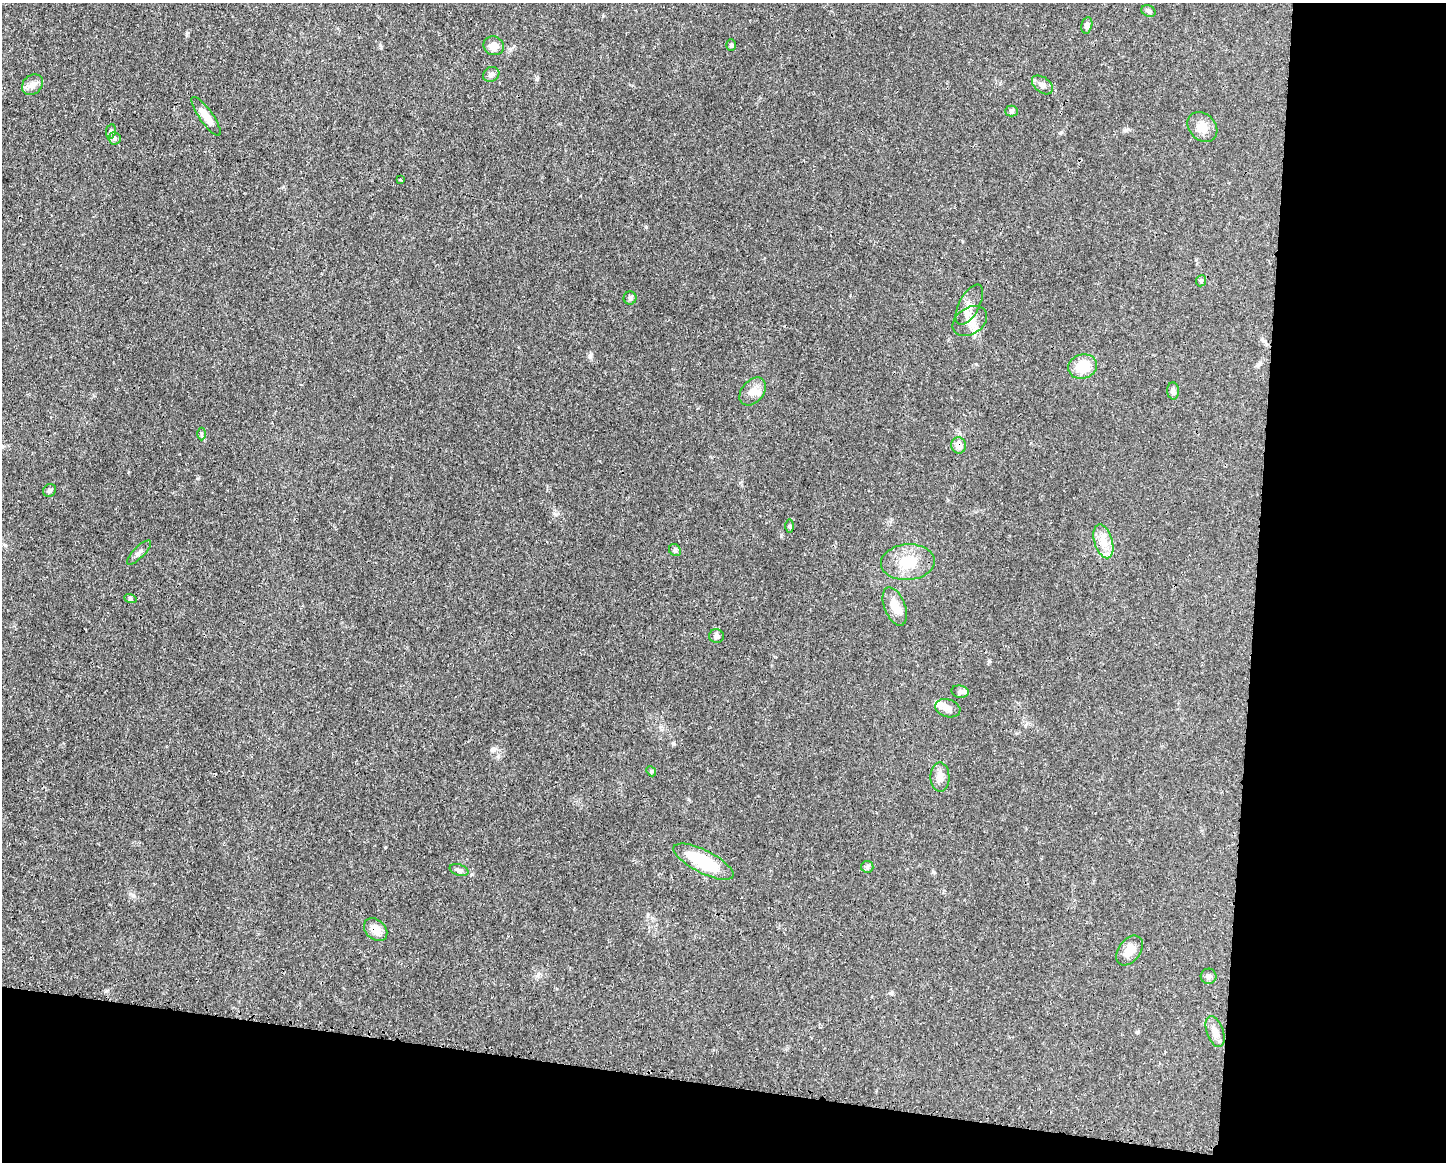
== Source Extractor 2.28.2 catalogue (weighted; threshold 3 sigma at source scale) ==
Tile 12 of 3 x 4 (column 3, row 4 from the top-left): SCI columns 3001-4444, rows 9-1168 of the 4670 x 4657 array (HDU 1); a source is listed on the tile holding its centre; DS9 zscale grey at full resolution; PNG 1448 x 1164 px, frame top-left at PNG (2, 3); each listed source drawn as its Kron ellipse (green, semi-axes under 4 px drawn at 4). Shown black and unused: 20% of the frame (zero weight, under 3 of 4 exposures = <1% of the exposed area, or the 3 px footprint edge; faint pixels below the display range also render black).
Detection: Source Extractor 2.28.2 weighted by HDU 2 'WHT'; one run over the whole footprint, this tile lists its part. Background 0.0206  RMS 0.0023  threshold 0.0102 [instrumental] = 3 sigma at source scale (4.5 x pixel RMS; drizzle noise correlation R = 1.50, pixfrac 1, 0.05/0.05 arcsec/px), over >= 5 px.
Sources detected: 45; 1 inside a brighter object's white glare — neither listed nor drawn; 2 inside a brighter listed object's ellipse — not listed separately; the other 42 listed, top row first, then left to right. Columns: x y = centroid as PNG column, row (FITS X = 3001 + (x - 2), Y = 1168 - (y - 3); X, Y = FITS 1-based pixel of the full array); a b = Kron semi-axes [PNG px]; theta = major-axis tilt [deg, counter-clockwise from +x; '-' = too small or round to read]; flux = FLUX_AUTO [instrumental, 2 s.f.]
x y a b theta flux
1148 11 7 5 -23 0.45
1087 25 8 5 77 0.88
731 45 5 5 - 0.43
494 46 10 9 - 1.8
491 74 8 7 - 0.76
32 85 11 9 44 1.4
1042 85 12 7 -37 1.1
1011 111 6 5 - 0.44
206 116 23 6 -55 2.6
1202 127 17 13 -45 2.5
111 131 7 5 81 0.48
114 138 6 6 - 0.58
401 180 3 2 - 0.23
1201 281 6 5 - 0.35
630 298 6 6 - 0.47
969 305 22 10 62 2.3
970 321 18 13 33 2.9
1082 366 15 12 15 5.4
753 391 16 10 50 2.1
1173 391 8 6 -85 0.69
201 434 6 4 -90 0.32
959 445 8 7 - 1.8
50 490 7 6 - 0.54
789 526 7 4 -89 0.35
1103 541 17 9 -73 2.6
675 550 6 5 - 0.43
139 552 16 5 45 0.83
908 562 27 18 4 6.3
130 598 6 4 -19 0.35
895 606 20 10 -69 2.9
716 636 7 7 - 0.74
960 691 8 6 -10 0.58
948 708 13 8 -17 1.5
651 771 6 4 -48 0.29
940 777 14 9 -89 1.6
703 862 33 11 -27 11
867 867 6 6 - 0.49
459 870 10 5 -17 0.61
376 930 13 9 -42 2.5
1130 950 16 11 54 2.7
1209 976 8 7 - 0.64
1215 1032 16 8 -70 1.6
Overlapping masked pixels (flux is a lower limit): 2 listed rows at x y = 959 445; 376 930
Unlisted compact peaks at least as high as the median listed source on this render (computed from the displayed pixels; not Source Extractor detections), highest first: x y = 646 227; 674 744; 187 33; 590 356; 385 847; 989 661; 380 45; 603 16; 1061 132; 198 478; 556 514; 133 895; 781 536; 933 872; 976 364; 1126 130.